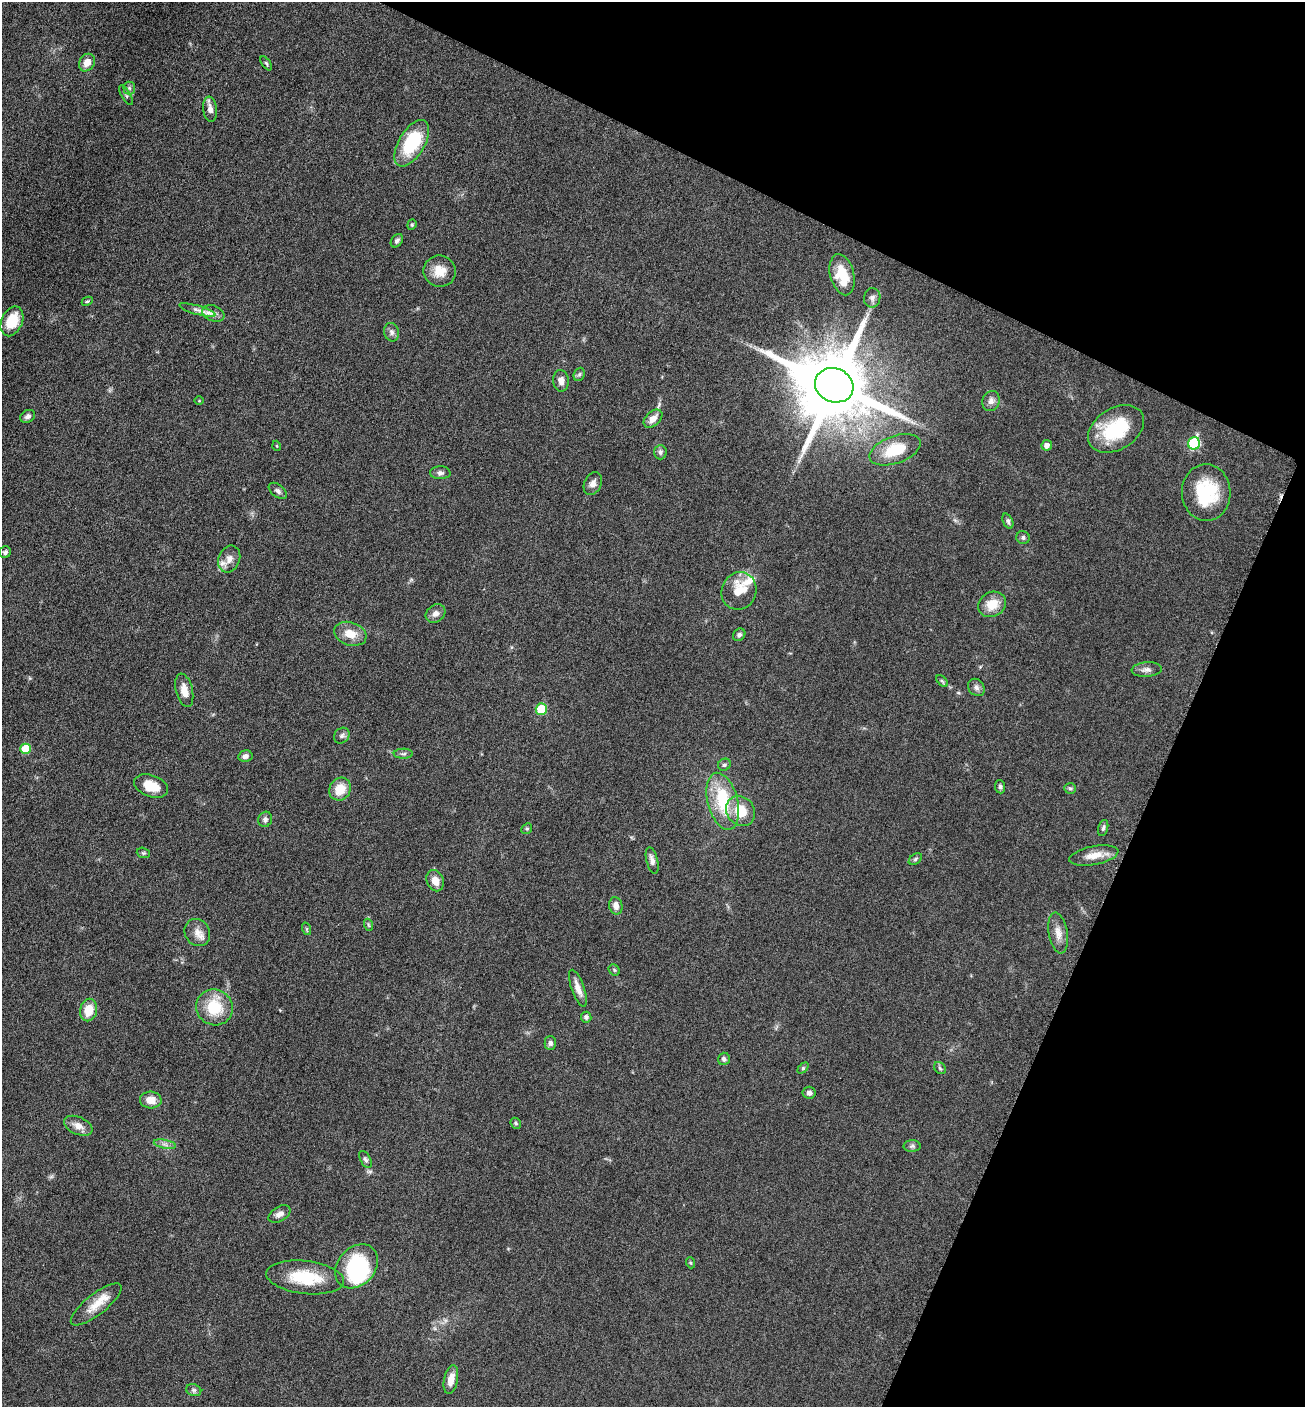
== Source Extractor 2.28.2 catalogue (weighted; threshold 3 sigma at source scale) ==
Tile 8 of 4 x 4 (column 4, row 2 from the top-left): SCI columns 4195-5497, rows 2814-4218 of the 5649 x 5632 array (HDU 1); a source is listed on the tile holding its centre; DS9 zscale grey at full resolution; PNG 1307 x 1409 px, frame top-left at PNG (2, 2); each listed source drawn as its Kron ellipse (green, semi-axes under 4 px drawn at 4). Shown black and unused: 23% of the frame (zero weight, under 6 of 12 exposures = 1% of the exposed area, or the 3 px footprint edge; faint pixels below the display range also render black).
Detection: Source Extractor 2.28.2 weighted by HDU 2 'WHT'; one run over the whole footprint, this tile lists its part. Background 0.088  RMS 0.0039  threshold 0.0158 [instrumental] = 3 sigma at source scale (4.09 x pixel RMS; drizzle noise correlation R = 1.36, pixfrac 0.8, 0.05/0.05 arcsec/px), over >= 5 px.
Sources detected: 98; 2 inside a brighter object's white glare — neither listed nor drawn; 2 inside a brighter listed object's ellipse — not listed separately; the other 94 listed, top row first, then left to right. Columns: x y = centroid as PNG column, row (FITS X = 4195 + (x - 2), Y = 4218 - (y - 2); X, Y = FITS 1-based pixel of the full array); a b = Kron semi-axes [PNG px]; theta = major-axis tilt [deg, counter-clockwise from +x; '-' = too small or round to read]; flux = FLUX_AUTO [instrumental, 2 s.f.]
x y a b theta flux
87 63 9 7 57 3
266 63 8 4 -55 0.59
129 88 6 6 - 0.81
126 95 11 4 -58 0.61
210 109 12 7 -84 2.3
412 143 26 13 59 23
412 225 5 4 - 0.46
397 241 7 5 53 0.97
440 271 16 15 - 5.8
842 275 21 12 -76 10
872 298 10 8 82 1.5
87 301 6 4 27 0.45
197 310 19 4 -16 1.9
213 313 11 7 -21 2.1
12 321 15 10 66 8.3
392 332 9 7 -73 1.4
579 374 7 5 67 0.73
561 381 11 7 -86 2.3
834 385 20 17 -22 4700
199 401 4 3 - 0.29
991 401 10 8 71 1.9
28 416 8 6 33 1.3
653 419 11 7 42 3
1116 429 30 20 32 21
1194 443 6 6 - 33
1047 445 5 5 - 1.9
277 446 5 3 - 0.34
895 450 27 13 20 13
660 452 7 6 - 1.1
440 473 10 6 -2 1.2
593 484 12 8 64 2
278 491 10 6 -39 1.1
1206 493 28 24 -87 21
1008 521 8 5 -66 0.86
1023 538 7 6 - 0.82
5 552 6 5 - 0.88
229 559 14 10 68 2.8
739 591 19 17 67 8.2
992 604 14 12 29 5.7
435 613 10 8 39 1.8
350 634 17 11 -19 5.4
739 635 7 5 45 1
1147 670 15 7 3 1.8
942 681 7 4 -45 0.56
976 687 9 7 -49 1.4
184 690 17 8 -76 3.4
541 709 5 5 - 14
342 736 8 7 - 1.2
26 749 5 5 - 13
403 754 9 5 1 0.91
245 756 7 6 - 1.4
724 765 6 5 - 0.77
151 786 17 10 -20 6.5
1000 787 6 5 - 0.8
1070 788 6 5 - 0.59
340 789 12 10 54 6.7
723 801 29 15 -75 18
741 811 16 13 -52 9.1
265 819 8 6 66 1.2
1103 828 8 5 75 0.8
527 829 6 5 - 0.56
143 853 7 5 -18 0.55
1094 856 25 9 11 4.9
915 859 7 5 37 0.67
652 860 14 5 -77 1.7
435 881 11 8 -67 3.4
616 906 8 6 -76 2.3
369 925 6 4 -70 0.5
307 929 6 4 -71 0.5
197 932 14 12 -58 3.3
1058 933 20 9 -80 3.5
614 970 6 5 - 0.56
578 988 19 6 -71 3.2
214 1007 18 17 - 13
89 1010 11 8 78 6.1
586 1017 5 5 - 1
550 1043 7 6 - 1
724 1059 6 6 - 0.95
803 1068 6 4 45 0.5
940 1068 7 5 -46 0.62
809 1093 6 6 - 1.2
151 1100 11 8 -3 3.9
516 1123 6 5 - 0.54
78 1126 15 8 -23 3
165 1144 11 3 -11 1.1
912 1146 8 6 1 0.88
365 1160 9 5 -62 0.94
279 1214 12 7 32 2
691 1263 5 3 - 0.43
356 1266 24 18 49 33
305 1277 39 16 -7 16
96 1304 31 10 38 6.8
451 1379 14 7 78 3.7
194 1390 8 6 -20 0.87